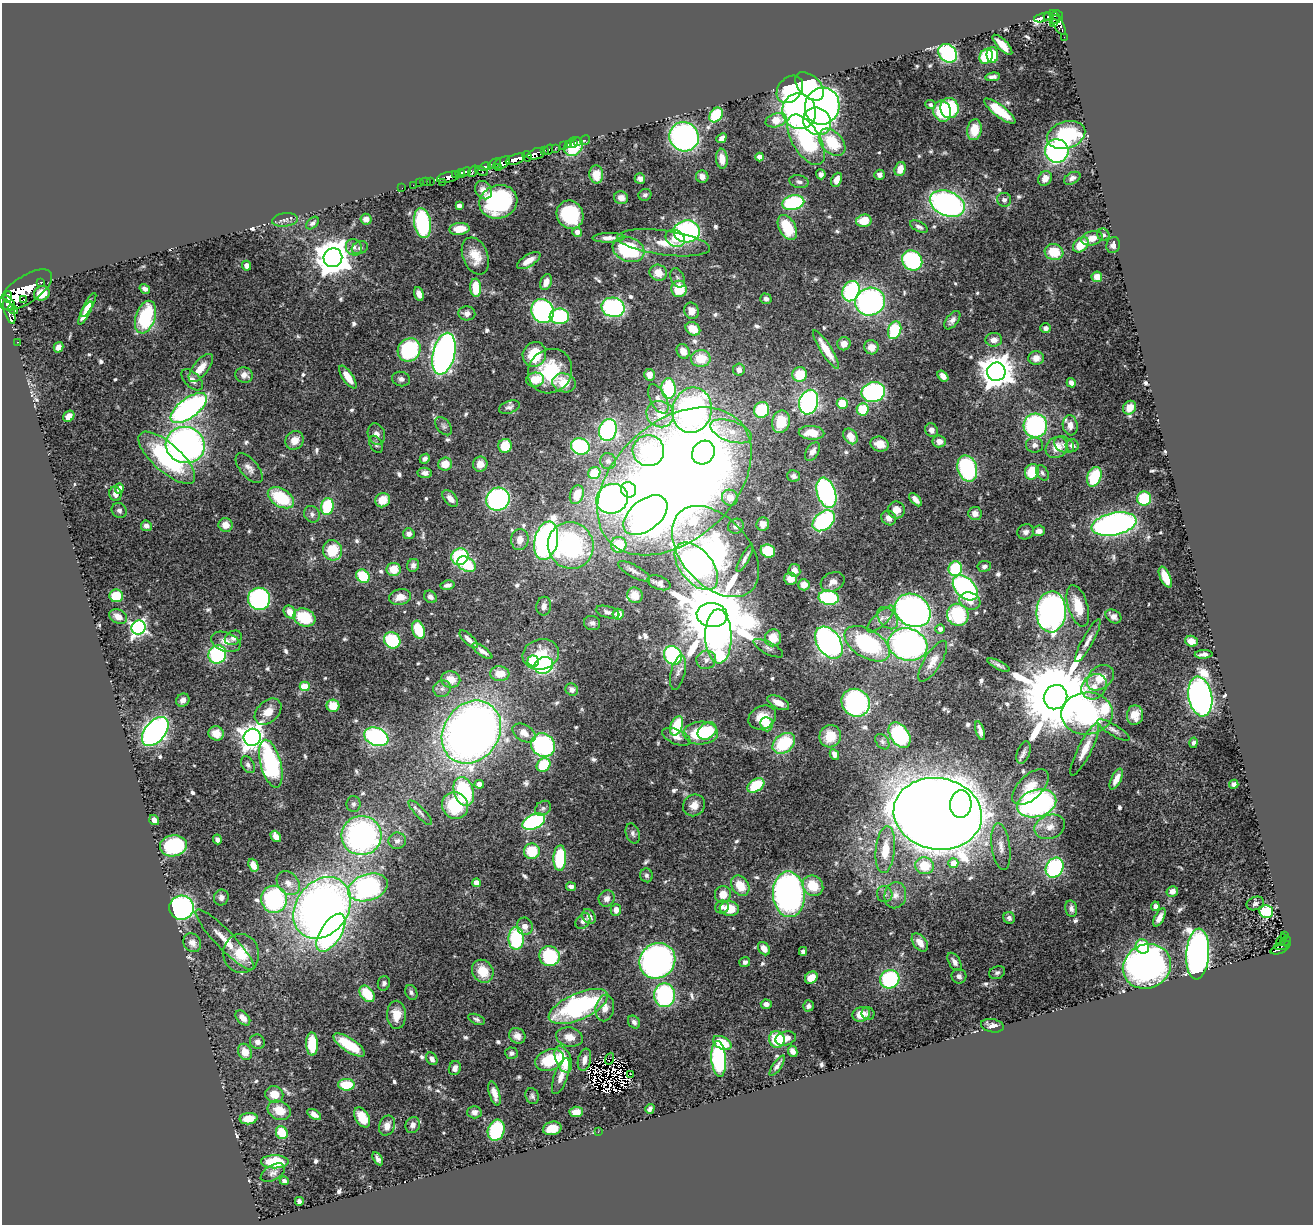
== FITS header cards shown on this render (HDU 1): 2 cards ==
NAXIS1  =                 1311
NAXIS2  =                 1222

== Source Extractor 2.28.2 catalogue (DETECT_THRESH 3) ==
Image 1311 x 1222 px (HDU 1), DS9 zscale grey, 1 PNG px = 1 image px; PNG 1315 x 1226 px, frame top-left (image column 1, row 1222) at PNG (2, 3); each listed source drawn as its Kron ellipse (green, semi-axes under 4 px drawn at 4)
Background 0.632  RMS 0.024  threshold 0.0726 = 3 sigma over >= 5 px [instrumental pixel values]
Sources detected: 667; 3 with non-positive FLUX_AUTO (blend fragments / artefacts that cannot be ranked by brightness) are neither listed nor drawn; of the other 664, the 500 brightest by FLUX_AUTO listed and drawn (164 fainter detections omitted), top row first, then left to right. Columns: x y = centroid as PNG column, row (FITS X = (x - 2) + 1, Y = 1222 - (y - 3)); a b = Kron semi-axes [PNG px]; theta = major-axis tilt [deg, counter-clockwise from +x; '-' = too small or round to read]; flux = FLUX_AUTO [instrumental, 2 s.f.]
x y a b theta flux
1048 16 4 3 - 150
1057 16 6 5 - 200
1043 18 9 4 15 220
1055 19 5 2 - 130
1053 23 4 3 - 85
1057 23 14 5 -62 290
1064 37 2 2 - 6.3
1002 45 13 5 -46 21
948 53 10 8 -44 230
992 55 8 5 -88 39
986 56 8 6 55 76
993 77 7 3 7 5
810 86 17 10 -44 170
790 89 15 11 49 130
930 105 5 4 - 5.1
822 106 18 17 - 620
949 108 10 9 - 110
799 111 18 16 -71 560
942 111 10 9 - 60
1000 111 19 6 -37 56
716 115 8 6 55 99
776 120 11 6 16 29
817 121 15 13 -42 230
974 130 10 7 81 33
1066 135 20 13 17 120
684 137 15 14 - 440
721 138 5 4 - 7.2
585 140 5 3 - 7.4
806 140 28 14 -59 190
578 141 3 3 - 10
832 142 16 10 -47 62
573 143 3 3 - 23
568 144 3 3 - 8.7
564 145 3 3 - 39
573 146 10 8 51 61
555 148 3 3 - 80
545 150 2 2 - 44
548 150 5 3 - 53
1057 151 12 11 - 290
536 154 9 5 18 770
527 156 5 4 - 340
760 157 4 4 - 19
516 159 10 5 19 1300
722 159 10 6 -85 16
502 163 9 5 34 530
494 164 7 4 26 250
485 167 6 4 14 400
499 168 4 3 - 140
900 169 7 5 72 18
473 171 6 3 52 180
482 171 6 2 -23 31
465 172 6 3 25 340
460 173 5 3 - 390
596 174 9 6 -86 22
821 174 5 4 - 5.9
456 175 3 2 - 13
879 175 5 5 - 8
449 177 12 5 13 970
702 177 6 6 - 9.2
1072 178 9 5 29 6.8
640 179 5 5 - 7.6
1045 179 8 6 61 12
837 180 7 5 67 14
430 181 3 2 - 26
425 182 5 2 - 17
442 182 2 2 - 31
799 182 10 6 -12 5.9
419 183 2 2 - 6.4
413 185 2 2 - 11
402 188 2 2 - 11
483 190 10 8 -55 11
645 195 6 5 - 4.5
621 198 7 6 - 11
1004 200 7 7 - 5.5
498 202 19 16 18 220
793 203 11 7 13 160
947 204 18 12 -22 470
459 206 4 4 - 8.8
570 215 14 13 - 120
366 219 5 5 - 8.8
285 220 13 6 6 7.7
864 221 8 6 12 36
312 223 7 5 43 5
423 223 15 8 -81 170
919 227 9 5 -28 6.2
787 228 13 8 -61 67
459 229 10 6 6 27
687 231 13 11 3 310
577 232 5 5 - 8.5
1103 235 6 6 - 4.5
609 238 16 4 2 12
675 238 10 8 -33 15
1092 238 11 7 16 16
664 243 47 12 -7 49
1081 245 9 6 44 38
1113 245 8 6 71 7.4
354 247 8 7 - 7.3
360 248 8 6 19 4.4
629 249 16 12 -20 120
1054 252 9 8 - 46
475 256 19 12 -68 33
333 258 9 9 - 3900
912 260 11 9 -43 210
529 261 13 6 32 17
247 266 5 4 - 9
658 273 9 8 - 22
1097 277 5 5 - 17
678 278 10 6 -65 5.8
41 282 3 3 - 84
546 282 8 5 68 14
476 288 9 5 -87 50
145 289 5 4 - 7.4
679 289 8 7 - 53
26 290 30 13 34 3600
851 291 10 8 65 210
42 293 8 7 - 22
419 294 7 4 -74 10
8 297 6 4 88 340
24 299 3 3 - 120
766 299 5 5 - 5
870 302 15 14 - 380
7 303 9 6 -47 1000
89 305 13 4 60 9.9
613 307 11 9 -14 290
13 309 5 3 - 230
542 311 12 11 - 330
691 311 8 7 - 13
9 312 13 5 -72 590
85 313 13 4 62 13
467 313 8 7 - 8.4
559 316 10 8 -1 150
145 317 17 9 72 120
952 320 10 6 52 9.1
1046 328 5 5 - 5.2
693 329 8 6 -35 28
895 330 9 6 71 110
994 340 8 6 3 13
17 342 2 2 - 5.7
844 344 7 6 - 12
59 347 5 4 - 9.4
871 347 7 7 - 13
409 350 12 11 - 160
826 350 22 5 -57 30
683 351 7 6 - 13
444 354 21 11 77 790
534 354 13 11 66 56
1036 358 8 7 - 12
701 359 10 8 7 36
201 368 17 7 51 22
739 370 6 6 - 7
550 371 23 21 47 94
996 372 9 9 - 3200
244 375 9 7 -11 9.7
649 375 6 5 - 11
800 375 7 7 - 39
943 376 6 4 -51 11
348 377 13 5 -56 21
401 379 9 7 -14 6.4
192 380 13 7 -44 11
535 380 9 7 8 31
564 383 12 9 -16 36
1071 383 5 4 - 6.1
668 389 10 7 -89 130
873 392 12 10 14 220
658 399 16 8 -63 13
809 402 12 9 76 320
842 403 5 5 - 42
509 407 11 6 19 5.9
189 408 21 9 37 510
1130 408 7 6 - 25
863 409 6 6 - 58
692 410 23 19 77 540
762 410 8 7 - 83
660 414 14 13 - 32
69 416 6 5 - 14
781 422 11 9 77 47
1070 425 10 7 -82 11
444 426 10 6 -50 5
1035 426 12 11 - 230
608 430 11 8 71 320
931 430 7 6 - 8.6
731 431 21 10 -19 31
811 433 13 7 -3 33
376 434 11 8 -72 11
851 436 8 6 -55 22
295 440 10 8 44 17
939 441 6 6 - 12
376 444 9 6 -61 4.5
880 444 9 7 -16 20
185 445 19 18 - 660
1034 445 8 7 - 7.9
1064 445 10 7 -29 7.5
1072 445 6 6 - 8.4
505 446 7 6 - 43
580 446 9 8 - 180
1057 447 11 10 - 23
648 451 16 15 - 140
813 451 10 6 57 10
703 452 12 11 - 180
167 458 36 14 -42 180
425 459 5 4 - 5.1
608 461 8 8 - 6.2
445 464 7 6 - 21
480 464 7 7 - 17
249 468 18 9 -51 12
967 469 13 9 -72 170
1032 472 8 6 64 48
425 473 7 5 -6 6.7
594 473 6 6 - 46
1042 473 8 5 -58 4.6
794 476 6 5 - 5.7
1094 477 10 7 67 79
674 481 89 59 42 3400
119 488 5 4 - 14
628 490 8 7 - 69
826 493 15 9 -72 350
115 494 7 6 - 8
577 495 10 6 72 23
281 498 14 9 -31 92
730 498 8 8 - 19
1144 498 7 7 - 69
450 499 10 6 -49 11
498 499 12 11 - 340
612 499 16 14 27 440
383 500 7 7 - 25
915 500 8 4 -49 9.7
327 507 8 6 79 84
119 510 8 7 - 5.4
896 510 8 8 - 18
975 513 7 6 - 12
312 514 8 7 - 7
645 515 25 15 39 530
889 518 8 7 - 12
824 521 13 8 41 190
763 524 7 6 - 10
1114 524 23 11 11 620
226 525 7 6 - 18
146 526 5 5 - 8.2
736 526 8 7 - 6.2
1039 531 6 5 - 9.3
1026 532 8 7 - 6.8
409 534 6 5 - 7.5
520 540 10 8 83 16
546 541 19 11 78 700
571 545 23 22 - 250
619 545 8 7 - 51
332 550 10 9 - 57
715 551 53 34 -49 260
768 551 7 6 - 51
460 557 9 8 - 130
745 558 15 3 61 6.2
467 564 10 7 -30 70
413 565 6 5 - 6.5
696 566 28 16 -50 440
984 566 7 5 7 4.9
394 569 7 6 - 31
955 569 7 6 - 100
794 570 6 6 - 11
634 571 18 6 -29 8.4
363 576 7 6 - 68
1165 577 11 5 -65 31
790 579 6 6 - 18
833 582 12 9 27 12
659 583 12 6 -20 8.4
448 585 7 4 10 6.7
804 585 5 5 - 17
965 588 15 9 -46 300
635 595 8 7 - 18
116 596 7 6 - 46
400 597 11 8 11 19
430 597 7 5 -40 6.7
829 598 10 7 -9 120
259 599 11 11 - 240
970 601 11 8 -18 14
544 606 9 7 80 8.3
1078 606 21 10 -73 43
913 610 19 15 -33 720
290 612 7 5 -49 21
608 612 12 6 -15 6.5
1051 612 20 15 87 600
618 614 5 5 - 19
712 615 15 12 -8 24000
958 615 11 10 - 110
1113 616 8 6 -32 8.7
118 617 9 6 -27 13
304 617 11 8 -23 72
888 618 12 8 -51 12
881 619 18 6 45 12
592 623 8 7 - 5.9
138 628 7 7 - 480
940 629 5 4 - 7.1
418 630 9 6 -71 60
718 636 27 13 -89 410
233 638 9 6 26 7.4
773 638 8 8 - 32
469 639 12 5 -43 10
392 640 9 7 -42 93
1088 641 24 5 61 12
1191 641 6 5 - 17
226 642 15 9 -19 16
829 643 18 11 -56 500
867 644 25 14 -31 200
908 644 20 16 -16 580
768 648 16 6 -27 8
482 651 12 4 -36 11
541 654 18 15 16 42
1204 654 9 4 3 7.2
217 655 9 8 - 170
673 655 10 8 -52 190
706 660 10 9 - 11
533 661 5 5 - 89
933 661 23 8 58 17
544 665 10 8 28 180
999 665 12 4 -26 5.7
678 673 17 7 77 9.8
500 674 9 7 -4 26
1100 678 15 11 38 30
451 679 10 8 -12 26
305 686 5 4 - 53
1094 687 13 11 46 20
442 689 9 8 - 8.1
572 690 6 5 - 7.2
1055 697 12 11 - 29000
1200 697 20 12 -80 940
183 700 7 6 - 8.5
778 703 12 6 -26 19
856 703 15 13 -42 330
333 706 6 6 - 29
268 712 15 10 44 21
1087 714 26 21 3 410
1135 715 10 8 86 19
762 717 14 11 26 30
767 724 7 6 - 41
677 726 10 6 70 72
1113 730 19 5 -31 8.1
155 731 17 10 51 530
707 731 10 7 36 45
980 731 10 4 -74 8.4
471 732 33 27 54 1500
216 733 8 7 - 22
524 733 13 8 -32 16
701 733 17 11 2 94
900 735 14 9 -56 160
830 736 11 10 - 36
252 737 8 8 - 1600
376 737 12 8 -22 280
676 737 15 7 -23 11
882 742 9 6 -50 4.7
784 743 12 9 38 92
1193 743 5 4 - 4.4
543 745 13 11 -38 240
1085 749 29 6 63 24
1023 753 12 6 72 6.6
834 754 5 4 - 7.5
271 764 24 10 -75 220
248 765 9 6 -59 5.3
543 765 7 6 - 77
1116 779 11 5 64 15
479 784 4 4 - 15
1234 784 4 4 - 5.3
756 785 9 6 34 66
1030 787 22 12 44 34
464 791 15 10 -73 140
1037 803 20 13 15 410
354 804 8 7 - 4.8
961 804 14 10 84 280
455 805 13 13 - 93
694 805 11 10 - 15
543 808 9 7 37 5.2
420 813 16 5 -47 7.4
938 814 44 36 -9 6400
154 820 5 4 - 9.6
534 822 12 7 25 260
1050 827 15 12 21 22
633 833 10 6 -73 5.6
276 836 6 4 -53 13
361 836 20 19 - 450
217 839 5 4 - 4.3
397 841 8 8 - 6.8
173 846 13 10 9 130
1001 847 23 9 -82 18
885 850 23 9 84 37
532 851 8 8 - 51
560 858 13 6 87 130
953 863 5 5 - 24
253 865 7 5 -69 14
924 866 9 8 - 38
1054 868 10 8 60 170
646 875 7 6 - 4.5
288 883 13 10 -48 15
476 883 4 4 - 18
740 886 11 8 -56 34
813 886 11 9 -43 46
368 887 20 13 18 330
571 887 5 4 - 7.6
1172 891 6 5 - 11
723 894 8 8 - 22
789 894 23 16 -86 620
885 894 8 7 - 6.7
895 895 13 11 77 14
221 897 8 7 - 6.5
607 898 8 7 - 8.9
274 899 13 13 - 220
1255 904 9 6 22 4.9
1155 906 4 4 - 5.7
722 907 7 6 - 6.6
182 908 12 12 - 340
322 908 33 26 54 1100
729 908 9 7 -7 37
1071 909 8 6 -77 6.5
616 910 6 5 - 11
1266 912 7 6 - 100
589 917 8 6 -59 9.4
1009 918 6 5 - 4.3
1159 918 10 4 61 9.6
583 921 9 6 50 8
525 926 9 8 - 11
331 933 21 10 57 460
1285 936 3 2 - 14
516 938 11 7 90 130
225 940 41 9 -46 29
1282 940 6 2 47 13
1285 941 6 3 27 64
920 942 10 6 -53 16
192 943 10 8 -54 10
1283 945 8 4 14 68
1142 946 7 6 - 48
764 949 7 5 -53 15
1279 950 9 3 14 56
803 951 4 4 - 5.1
241 953 19 18 - 41
1198 954 25 11 86 920
549 956 10 10 - 150
657 961 19 17 42 530
745 962 5 5 - 5.3
955 962 10 5 -58 8.3
1147 966 24 22 27 780
483 971 12 10 -55 36
997 973 8 6 22 4.4
959 976 7 7 - 5.9
811 978 7 5 40 25
890 979 10 9 - 150
384 983 7 6 - 5.5
411 992 8 6 -65 4.7
367 994 9 6 -52 56
664 995 12 10 90 220
766 1004 5 4 - 8.3
578 1006 32 13 24 260
808 1006 5 5 - 5.6
605 1008 13 9 79 15
861 1014 9 7 17 25
868 1014 6 6 - 4.2
396 1015 14 9 -88 26
243 1018 9 5 -47 9.2
477 1019 9 5 -22 4.4
634 1022 7 5 -52 5.4
992 1026 11 6 -10 12
517 1036 8 7 - 11
569 1037 13 9 -11 17
786 1038 10 6 15 12
777 1039 8 7 - 66
257 1042 8 7 - 7.6
722 1043 10 6 -28 49
312 1044 11 6 -89 57
349 1045 18 6 -33 68
793 1051 5 4 - 9.7
245 1052 8 6 -66 20
511 1053 6 5 - 5.2
432 1059 7 5 -56 6.9
563 1059 14 7 -69 55
610 1059 6 2 69 6.4
719 1059 18 7 -85 230
550 1060 15 10 19 62
584 1060 11 6 77 11
777 1066 12 4 55 6.6
455 1068 7 6 - 8.1
631 1074 3 2 - 10
561 1076 19 7 70 15
346 1085 8 6 -2 52
494 1093 12 5 -73 14
274 1094 9 8 - 25
532 1096 8 6 -74 4.4
650 1109 5 4 - 5.3
279 1110 12 9 -26 28
474 1112 7 6 - 7.5
576 1112 7 5 5 18
314 1114 8 4 -32 8.8
362 1118 11 6 -60 31
249 1119 9 5 7 26
413 1125 8 7 - 7.6
387 1126 10 7 68 14
552 1128 9 6 12 29
496 1130 11 8 71 130
598 1132 2 2 - 12
282 1133 7 5 -62 41
378 1159 7 3 -59 5.6
275 1162 14 6 -1 61
273 1173 13 7 30 7.6
284 1181 4 4 - 4.4
299 1201 4 4 - 4.6
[164 fainter detections neither listed nor drawn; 3 non-positive-flux detections neither listed nor drawn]